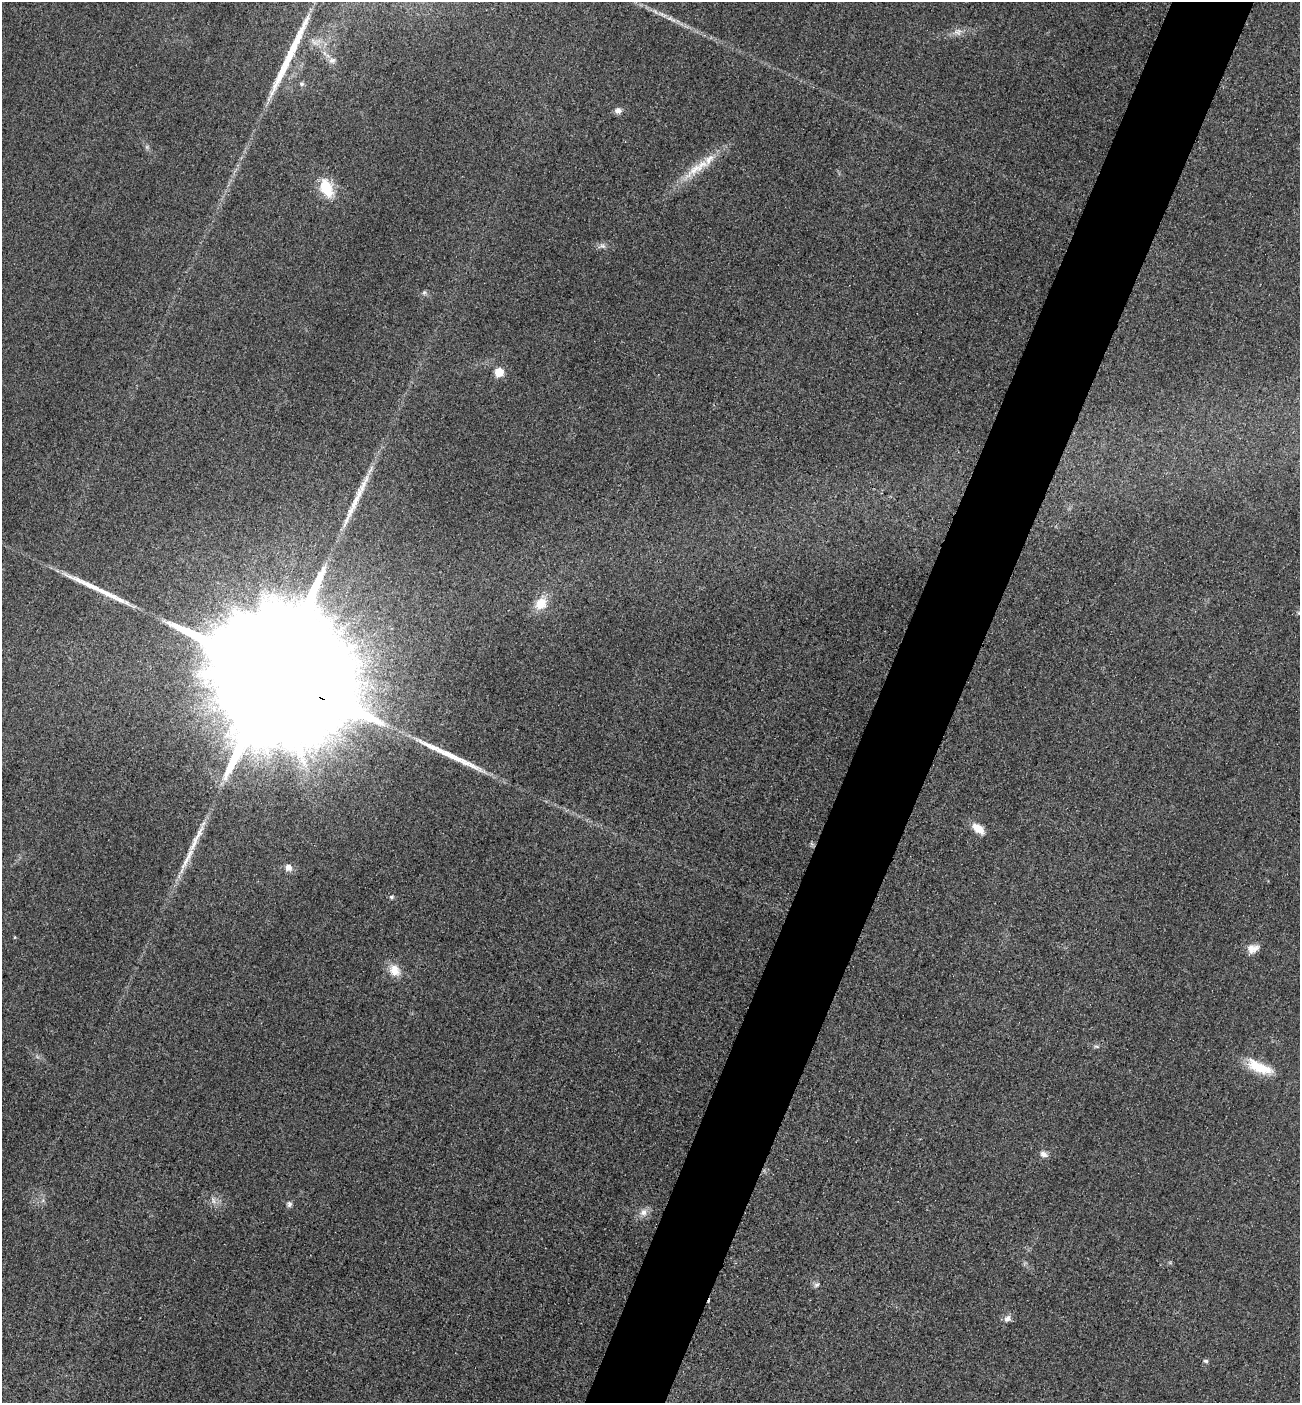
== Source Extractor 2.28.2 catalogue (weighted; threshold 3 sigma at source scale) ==
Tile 10 of 4 x 4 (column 2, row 3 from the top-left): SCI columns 1603-2900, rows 1427-2827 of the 5667 x 5654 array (HDU 1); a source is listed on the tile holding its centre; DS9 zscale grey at full resolution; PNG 1302 x 1405 px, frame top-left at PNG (2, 2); no overlay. Shown black and unused: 6% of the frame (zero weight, under 3 of 4 exposures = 3% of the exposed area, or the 3 px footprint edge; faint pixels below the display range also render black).
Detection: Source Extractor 2.28.2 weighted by HDU 2 'WHT'; one run over the whole footprint, this tile lists its part. Background 0.0571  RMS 0.017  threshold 0.0754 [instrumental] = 3 sigma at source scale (4.5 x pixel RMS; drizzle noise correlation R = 1.50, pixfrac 1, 0.05/0.05 arcsec/px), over >= 5 px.
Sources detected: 35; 1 inside a brighter object's white glare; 1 cosmic-ray / hot-pixel residue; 4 long thin detections or spike segments (spike, bleed or trail) — not listed; the other 29 listed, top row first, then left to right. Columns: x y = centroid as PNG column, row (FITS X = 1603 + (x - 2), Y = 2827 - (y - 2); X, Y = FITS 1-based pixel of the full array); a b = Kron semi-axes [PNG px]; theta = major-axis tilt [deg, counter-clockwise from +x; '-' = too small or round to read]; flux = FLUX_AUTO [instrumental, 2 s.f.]
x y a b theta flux
671 19 18 6 -28 12
958 32 13 10 14 12
332 60 10 7 14 7
302 84 7 6 - 4
618 111 9 8 - 8.2
147 147 7 5 -46 3.6
697 168 53 12 36 55
326 188 24 14 -66 52
602 246 11 7 14 7.6
424 293 7 5 74 3.7
499 372 5 5 - 77
356 499 51 9 67 47
541 603 14 11 56 36
272 672 62 25 -28 240000
978 829 13 7 -39 30
288 867 8 7 - 13
392 897 6 6 - 3.5
15 937 4 4 - 1.7
1253 948 16 11 20 17
394 970 17 13 -55 26
1096 1046 8 4 -2 3.4
1260 1067 35 12 -24 54
1044 1154 10 8 -34 8.8
213 1200 12 5 -73 6.8
289 1204 8 7 - 5.3
644 1212 11 10 - 13
817 1285 8 6 37 4.6
1008 1318 11 8 36 9
1206 1361 7 5 -16 3.2
Overlapping masked pixels (flux is a lower limit): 1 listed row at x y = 272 672